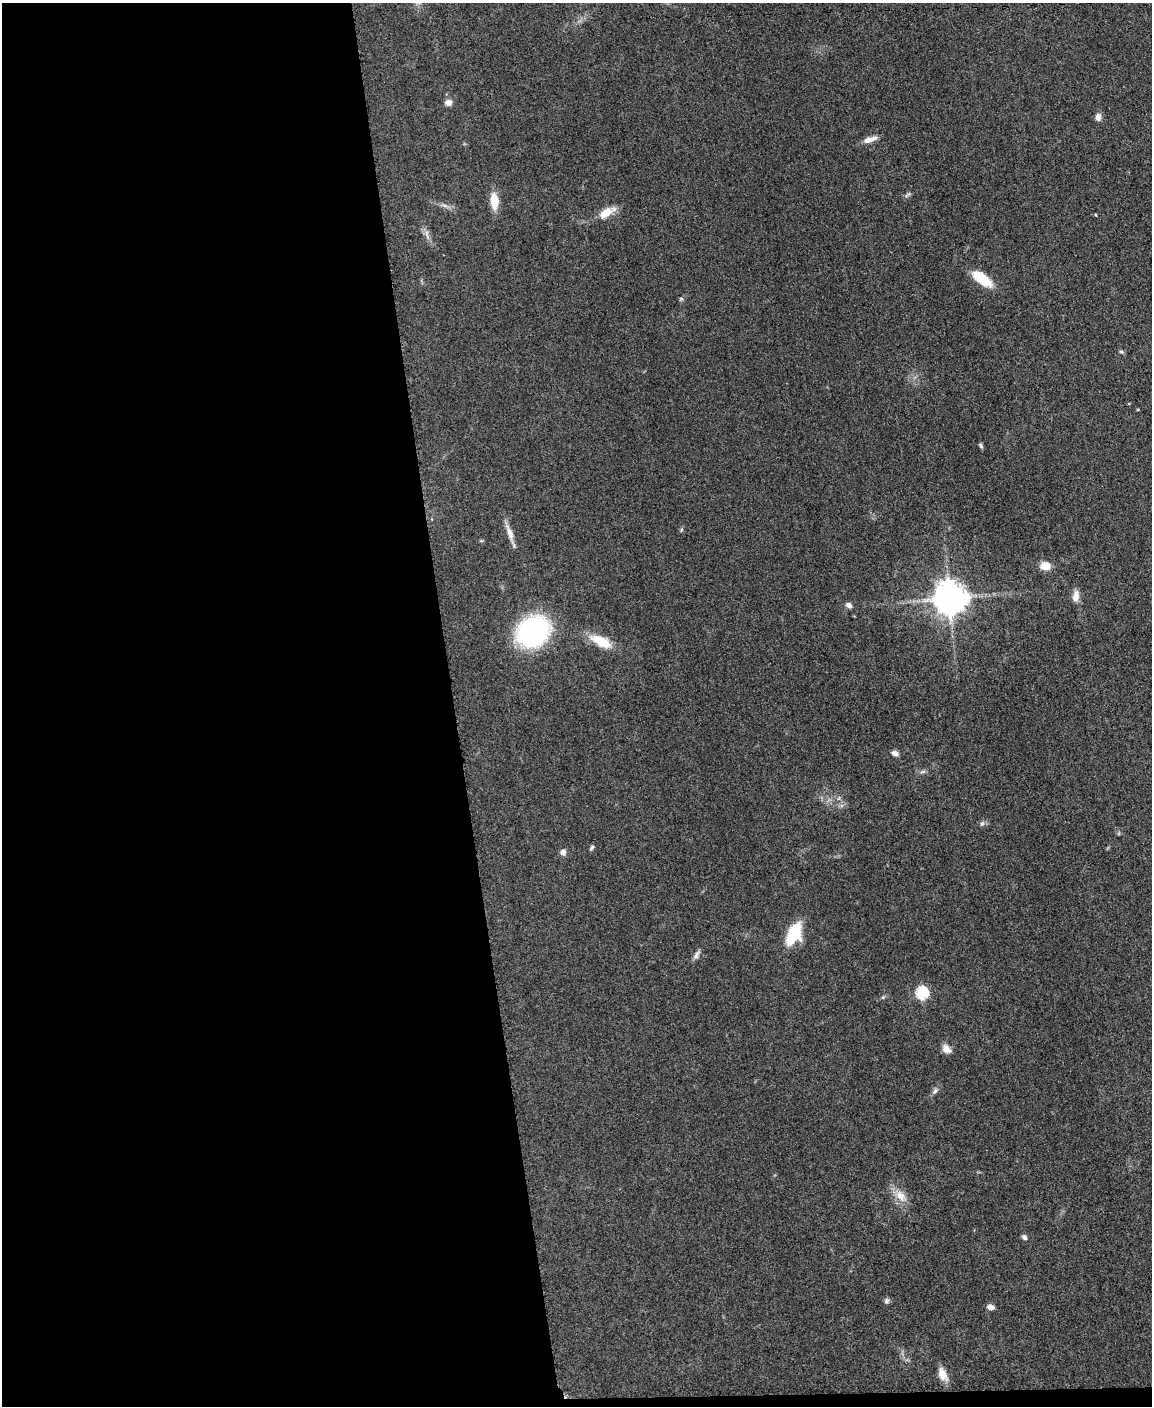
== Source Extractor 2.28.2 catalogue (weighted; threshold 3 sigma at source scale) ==
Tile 9 of 4 x 3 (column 1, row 3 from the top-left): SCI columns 5-1154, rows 246-1649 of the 4611 x 4593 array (HDU 1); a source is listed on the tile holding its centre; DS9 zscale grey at full resolution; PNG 1154 x 1408 px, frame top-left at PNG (2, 3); no overlay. Shown black and unused: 40% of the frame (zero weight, under 3 of 5 exposures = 1% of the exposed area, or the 3 px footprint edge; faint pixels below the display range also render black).
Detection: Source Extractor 2.28.2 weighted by HDU 2 'WHT'; one run over the whole footprint, this tile lists its part. Background 0.0653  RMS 0.0062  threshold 0.0278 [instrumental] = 3 sigma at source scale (4.5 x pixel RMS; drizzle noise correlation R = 1.50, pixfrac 1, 0.05/0.05 arcsec/px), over >= 5 px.
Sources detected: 37; all 37 listed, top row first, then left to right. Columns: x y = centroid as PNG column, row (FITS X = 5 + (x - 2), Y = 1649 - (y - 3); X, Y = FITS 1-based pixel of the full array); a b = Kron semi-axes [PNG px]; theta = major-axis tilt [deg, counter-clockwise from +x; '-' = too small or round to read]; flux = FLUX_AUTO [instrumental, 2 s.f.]
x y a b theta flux
448 103 9 8 - 2.9
1098 117 10 7 83 2.8
870 139 19 7 18 4.5
907 195 13 3 36 1.1
494 201 19 9 -86 10
444 205 9 4 -19 1.7
606 213 18 8 31 10
1096 215 4 2 - 0.47
427 234 16 4 -76 2.8
982 279 25 10 -36 16
681 298 6 4 -1 0.87
1121 351 6 4 -1 0.91
981 446 7 5 -62 1.2
681 530 6 3 71 0.72
510 533 27 7 -72 5.9
1045 566 10 8 -3 7.5
1076 596 14 8 83 5.1
949 599 10 9 - 1300
848 605 8 6 -27 2.4
533 631 25 20 35 130
601 641 26 11 -27 17
895 753 8 7 - 2.4
923 772 9 4 8 1.4
982 824 8 5 62 1.4
592 848 7 5 51 1.1
563 852 7 6 - 3
793 934 18 10 64 35
696 955 14 5 58 2.3
922 993 6 6 - 75
883 997 6 4 44 0.85
946 1049 13 9 -41 4
935 1091 11 6 51 2
901 1196 18 12 -48 8.3
1024 1237 7 6 - 1.8
887 1301 8 6 71 1.6
990 1307 8 5 -16 3.1
942 1374 16 9 -64 6.7